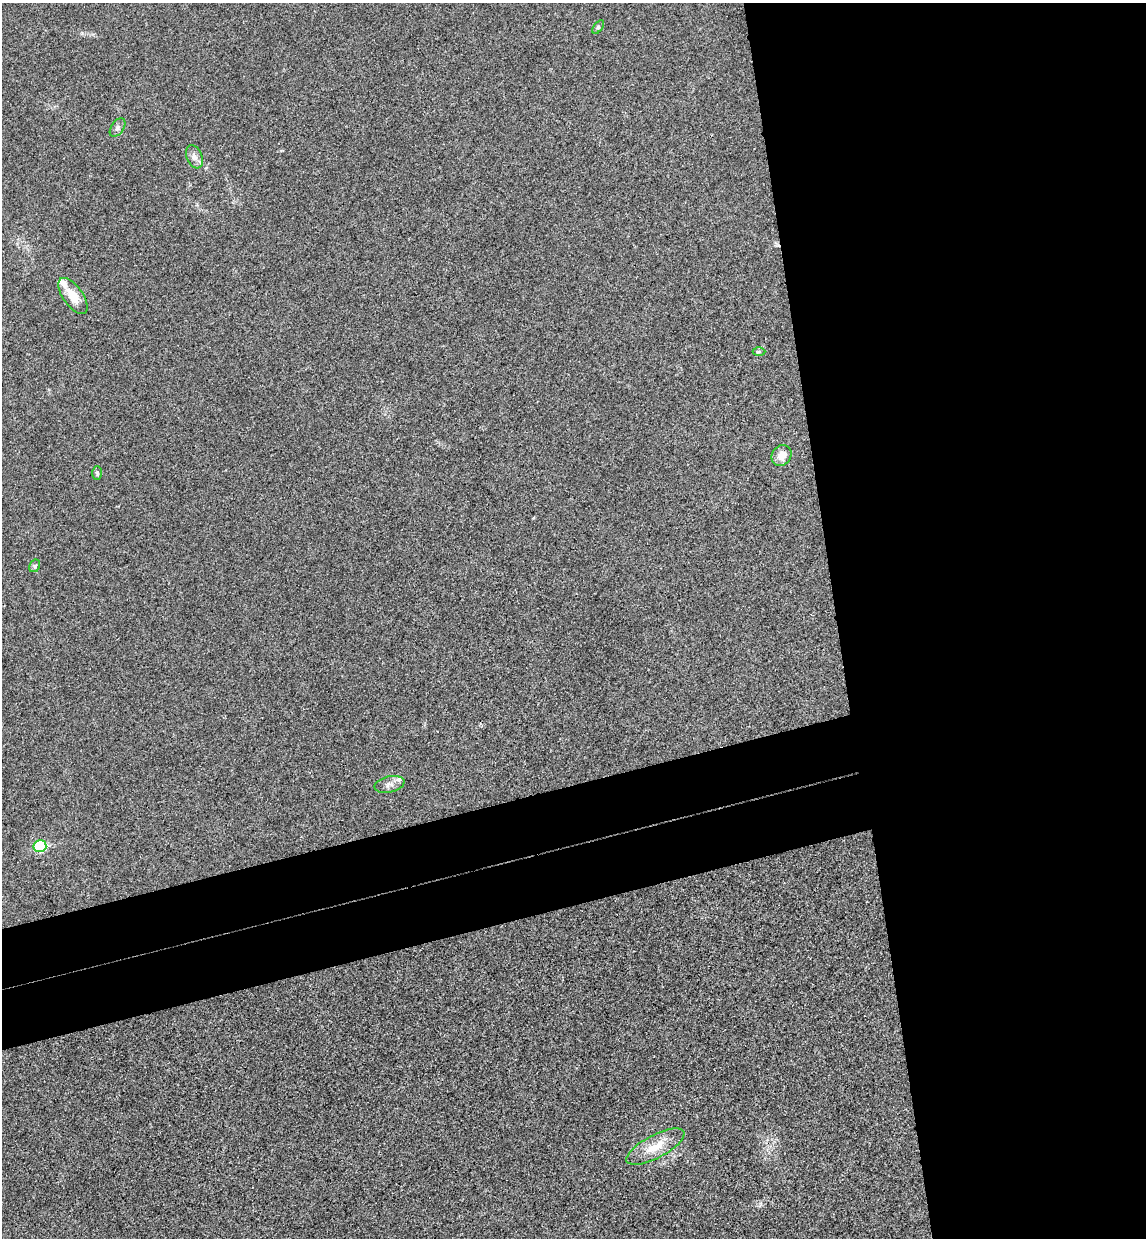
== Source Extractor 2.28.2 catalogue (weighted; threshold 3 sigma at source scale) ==
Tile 8 of 4 x 4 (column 4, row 2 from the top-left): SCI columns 3590-4733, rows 2532-3767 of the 5004 x 5061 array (HDU 1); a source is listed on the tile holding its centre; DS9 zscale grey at full resolution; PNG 1148 x 1240 px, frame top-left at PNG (2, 3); each listed source drawn as its Kron ellipse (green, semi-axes under 4 px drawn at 4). Shown black and unused: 34% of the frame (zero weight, under 3 of 4 exposures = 6% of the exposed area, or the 3 px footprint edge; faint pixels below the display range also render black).
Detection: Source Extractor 2.28.2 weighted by HDU 2 'WHT'; one run over the whole footprint, this tile lists its part. Background 0.0185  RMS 0.0064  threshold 0.0287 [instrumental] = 3 sigma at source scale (4.5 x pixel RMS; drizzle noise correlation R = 1.50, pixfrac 1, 0.05/0.05 arcsec/px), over >= 5 px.
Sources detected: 12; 1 inside a brighter listed object's ellipse — not listed separately; the other 11 listed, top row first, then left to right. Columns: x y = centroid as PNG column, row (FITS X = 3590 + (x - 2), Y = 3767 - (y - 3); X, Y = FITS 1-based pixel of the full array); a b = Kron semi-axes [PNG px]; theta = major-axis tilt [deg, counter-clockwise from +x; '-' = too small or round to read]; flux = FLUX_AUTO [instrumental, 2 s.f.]
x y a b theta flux
598 27 8 4 53 1.1
118 127 10 6 55 1.8
194 157 12 7 -68 3.4
73 296 21 10 -55 10
759 352 6 4 1 0.91
782 455 11 9 49 5.6
97 473 7 5 -88 1.1
35 566 7 5 60 1.1
389 784 15 8 13 3.8
40 846 6 6 - 43
655 1147 32 11 28 13